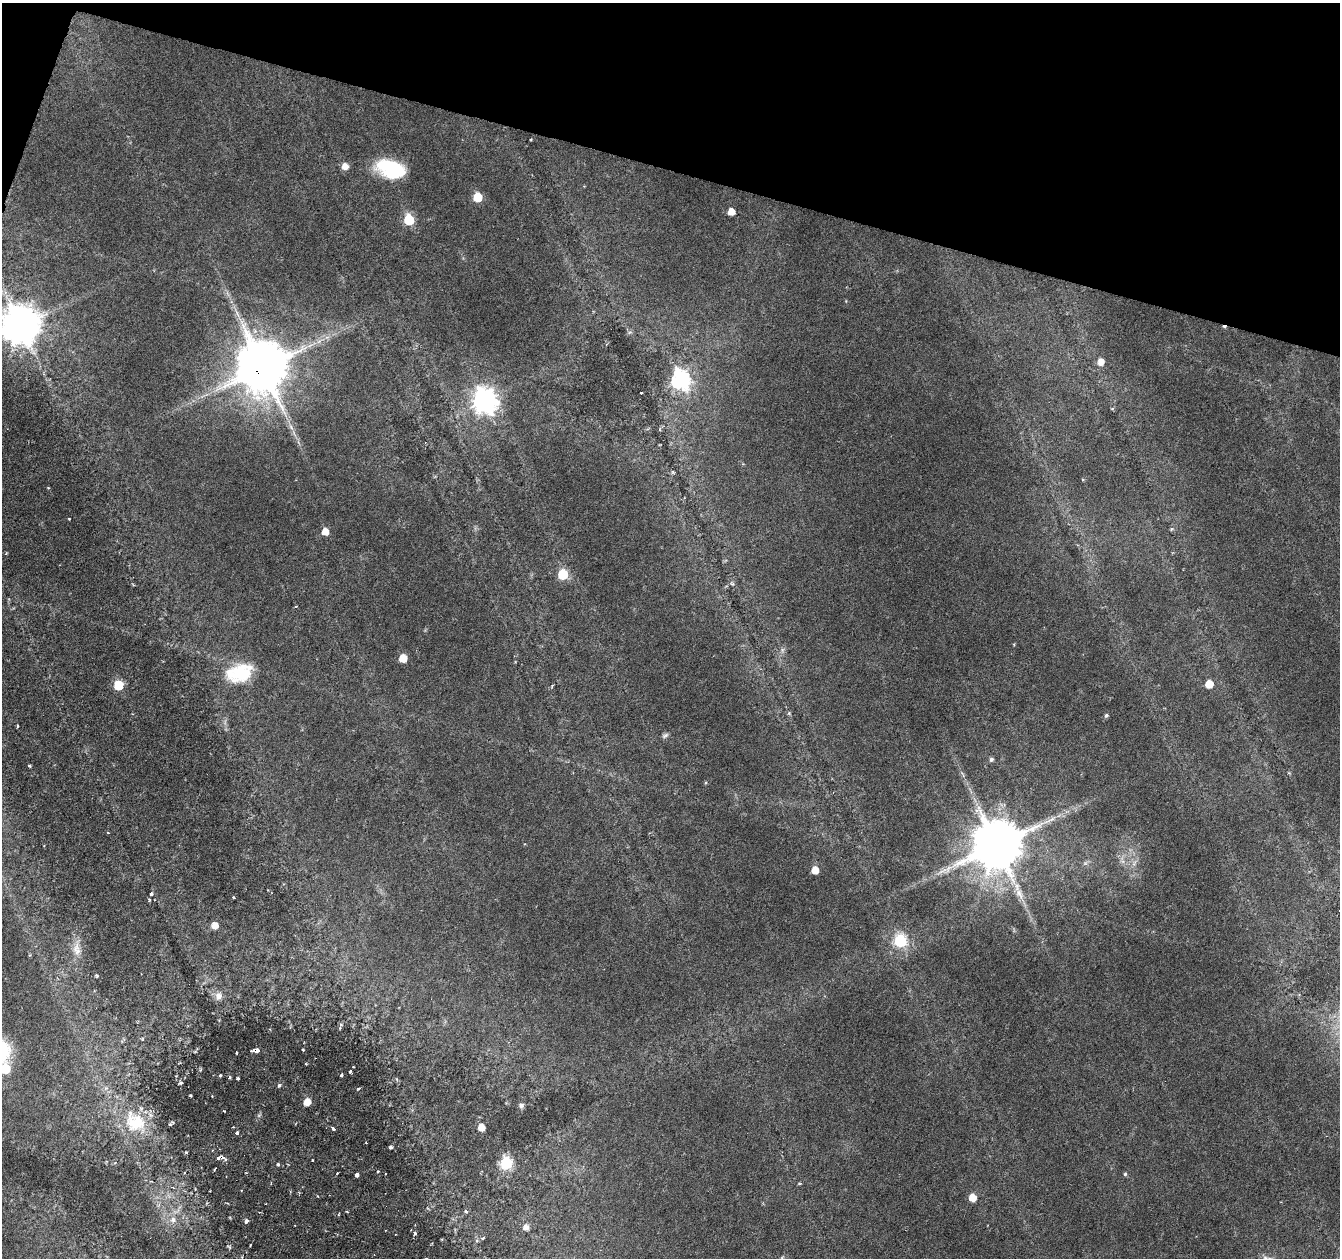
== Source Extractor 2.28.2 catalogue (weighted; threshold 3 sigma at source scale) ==
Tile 2 of 4 x 4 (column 2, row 1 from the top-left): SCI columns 1339-2676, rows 3984-5239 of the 5361 x 5519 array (HDU 1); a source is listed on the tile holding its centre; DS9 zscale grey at full resolution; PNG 1342 x 1260 px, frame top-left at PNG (2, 3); no overlay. Shown black and unused: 14% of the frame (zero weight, under 3 of 6 exposures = <1% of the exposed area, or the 3 px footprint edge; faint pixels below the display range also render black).
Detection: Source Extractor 2.28.2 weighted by HDU 2 'WHT'; one run over the whole footprint, this tile lists its part. Background 0.0165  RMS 0.0018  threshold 0.00718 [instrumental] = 3 sigma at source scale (4.09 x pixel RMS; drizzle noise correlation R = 1.36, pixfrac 0.8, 0.0396/0.0396 arcsec/px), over >= 5 px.
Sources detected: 92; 1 too faint to see at this stretch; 2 cosmic-ray / hot-pixel residue — not listed; the other 89 listed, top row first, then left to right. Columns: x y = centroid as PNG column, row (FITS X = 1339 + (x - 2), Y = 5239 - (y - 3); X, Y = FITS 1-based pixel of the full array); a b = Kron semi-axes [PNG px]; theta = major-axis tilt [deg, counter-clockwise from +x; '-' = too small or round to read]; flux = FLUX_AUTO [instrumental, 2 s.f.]
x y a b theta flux
345 166 7 7 - 1.3
391 169 28 16 -16 12
477 197 6 5 - 7.8
731 212 5 5 - 2.1
409 220 6 5 - 13
21 325 12 11 - 580
1101 362 7 6 - 1.5
262 367 16 13 -73 1600
681 380 8 7 - 61
641 393 3 3 - 0.43
484 400 10 9 - 150
291 427 12 5 -64 0.81
1082 479 4 3 - 0.15
48 488 4 2 - 0.12
69 519 3 2 - 0.12
1171 529 6 3 71 0.21
325 531 5 5 - 2.4
563 574 6 6 - 11
732 584 6 4 -29 0.27
403 658 5 5 - 4
240 673 32 20 16 8.7
1209 684 5 5 - 3.9
118 685 6 6 - 8.6
552 686 4 3 - 0.19
789 713 5 5 - 0.24
1106 715 5 4 - 0.3
18 726 4 2 - 0.17
665 735 9 5 27 0.41
991 759 5 5 - 0.45
29 766 3 2 - 0.2
963 774 9 3 -69 0.29
996 845 14 13 - 1400
1085 863 7 5 45 0.38
1134 863 11 6 69 0.78
815 870 5 5 - 2.6
151 894 4 3 - 0.32
1019 894 19 9 -62 2
234 897 3 2 - 0.18
215 925 5 5 - 2.1
900 941 6 6 - 25
77 948 24 11 -87 2.3
30 955 5 4 - 0.18
97 976 4 4 - 0.19
218 996 12 10 68 1.2
142 1039 5 3 - 0.17
256 1050 7 4 7 1.3
303 1050 3 2 - 0.14
236 1053 3 2 - 0.16
306 1064 3 2 - 0.15
5 1069 7 6 - 6.6
350 1071 3 2 - 0.16
220 1075 4 3 - 0.2
341 1075 4 2 - 0.23
230 1077 4 3 - 0.25
238 1079 3 3 - 0.51
181 1083 4 3 - 0.21
279 1085 4 3 - 0.67
358 1089 4 2 - 0.15
190 1096 3 2 - 0.16
212 1096 2 2 - 0.11
307 1102 6 5 - 2.2
521 1105 7 6 - 0.47
224 1111 3 3 - 0.19
135 1122 36 27 -41 8.9
170 1124 5 5 - 0.24
233 1127 2 2 - 0.15
481 1127 5 5 - 2.1
333 1128 5 3 - 0.32
237 1133 3 3 - 0.57
366 1143 2 2 - 0.11
390 1147 4 3 - 0.28
186 1152 4 3 - 0.19
221 1157 11 6 -10 0.96
313 1160 3 3 - 0.31
506 1163 6 6 - 17
278 1164 3 3 - 0.48
378 1171 3 3 - 0.19
337 1173 3 2 - 0.16
1125 1174 4 4 - 0.26
357 1175 4 3 - 0.53
210 1191 2 2 - 0.12
972 1197 5 5 - 3.3
466 1211 6 4 -22 0.27
347 1212 4 2 - 0.16
173 1219 9 8 - 1
246 1221 5 4 - 0.48
526 1227 8 7 - 0.9
415 1233 4 3 - 0.35
483 1238 6 4 26 0.25
Overlapping masked pixels (flux is a lower limit): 3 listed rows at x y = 262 367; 256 1050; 221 1157
Isophote crosses this tile's border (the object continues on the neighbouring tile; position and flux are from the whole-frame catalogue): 2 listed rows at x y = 21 325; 5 1069